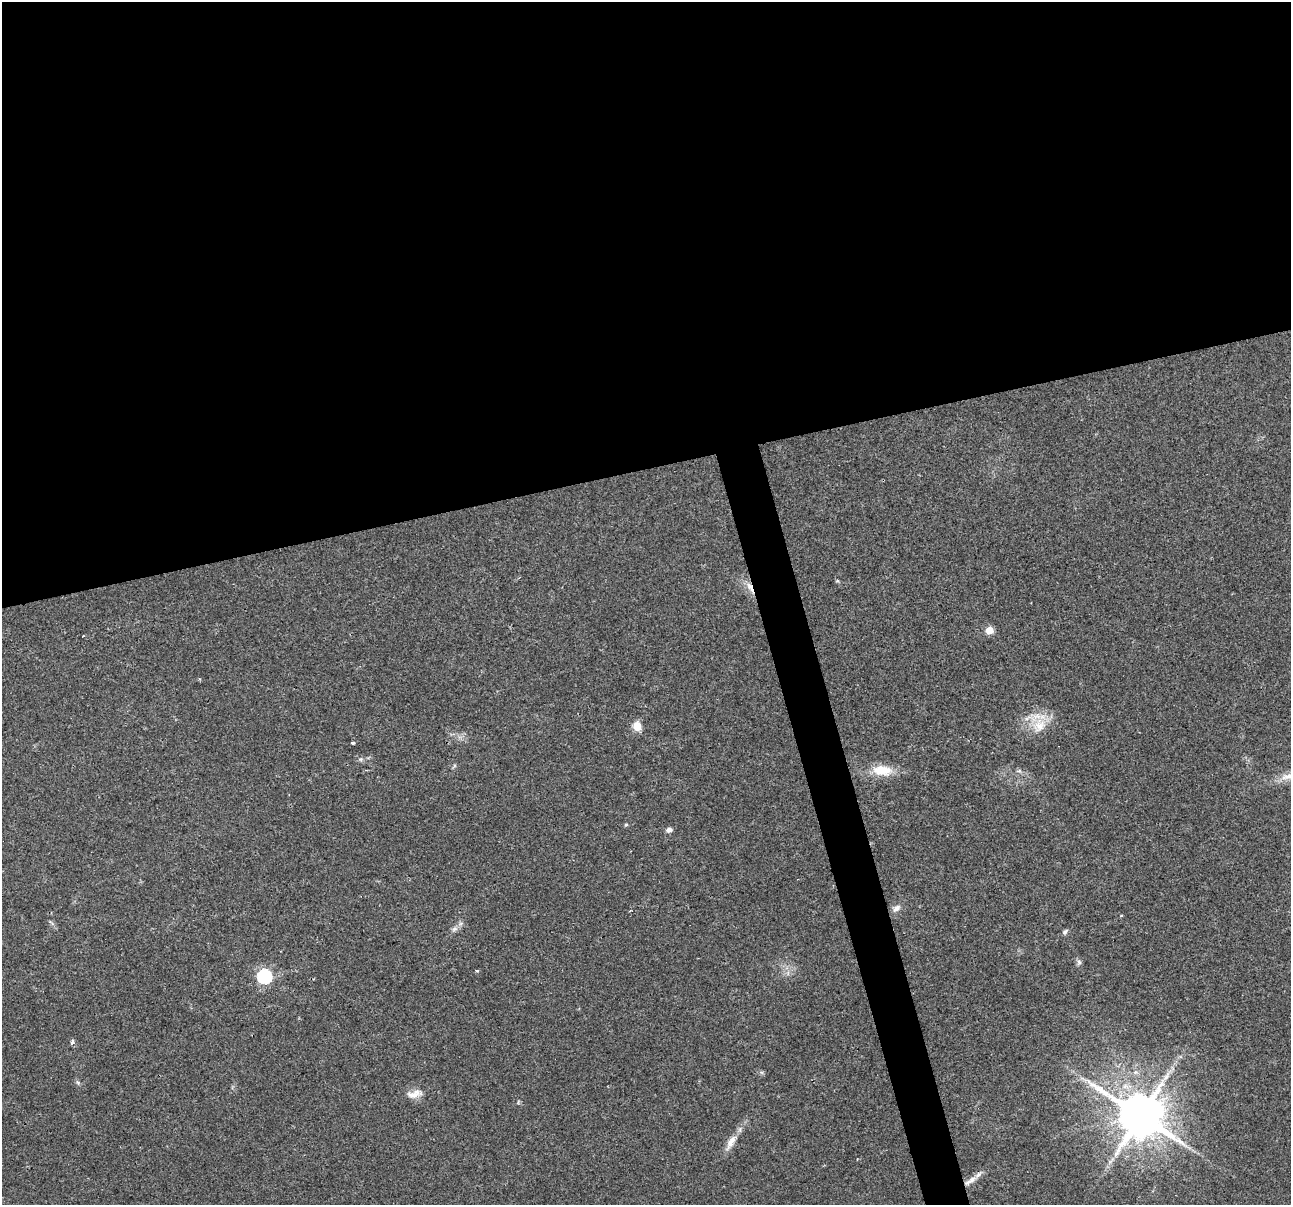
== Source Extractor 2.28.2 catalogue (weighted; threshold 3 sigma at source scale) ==
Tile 2 of 4 x 4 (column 2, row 1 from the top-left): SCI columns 1290-2578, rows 3704-4906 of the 5155 x 4952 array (HDU 1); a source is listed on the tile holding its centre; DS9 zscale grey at full resolution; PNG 1293 x 1207 px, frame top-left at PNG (2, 2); no overlay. Shown black and unused: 41% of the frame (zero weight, under 2 of 3 exposures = <1% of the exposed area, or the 3 px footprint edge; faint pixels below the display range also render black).
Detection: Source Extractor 2.28.2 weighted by HDU 2 'WHT'; one run over the whole footprint, this tile lists its part. Background 0.0234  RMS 0.0043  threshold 0.0193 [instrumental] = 3 sigma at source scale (4.5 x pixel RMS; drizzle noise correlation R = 1.50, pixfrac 1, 0.0396/0.0396 arcsec/px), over >= 5 px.
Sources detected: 27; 1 cosmic-ray / hot-pixel residue — not listed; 1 inside a brighter listed object's ellipse — not listed separately; the other 25 listed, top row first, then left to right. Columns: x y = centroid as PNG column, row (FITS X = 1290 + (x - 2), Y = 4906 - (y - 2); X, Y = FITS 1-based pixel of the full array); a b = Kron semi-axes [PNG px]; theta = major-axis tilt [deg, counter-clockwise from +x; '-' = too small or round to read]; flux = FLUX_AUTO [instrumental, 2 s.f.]
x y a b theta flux
837 581 6 3 17 0.44
750 587 16 6 -61 3.6
989 630 5 5 - 8
637 726 11 9 -75 4.4
1039 726 22 16 31 9.8
353 743 4 3 - 0.56
361 759 6 4 71 0.64
882 770 29 14 -4 9.6
626 825 5 4 - 0.58
669 830 7 6 - 1.5
896 908 12 7 41 2.2
630 911 3 2 - 0.4
52 923 11 3 -41 0.72
454 929 9 6 16 1.5
1065 932 7 5 53 1.1
1079 962 6 6 - 1.1
477 971 4 3 - 0.71
264 976 7 6 - 73
72 1041 4 4 - 2
761 1072 7 4 -18 0.72
77 1082 6 4 -70 0.7
414 1094 24 10 14 4.4
1140 1116 14 12 -32 2200
731 1142 24 9 59 4.8
970 1181 22 7 33 3.5
Overlapping masked pixels (flux is a lower limit): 2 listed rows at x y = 750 587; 970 1181